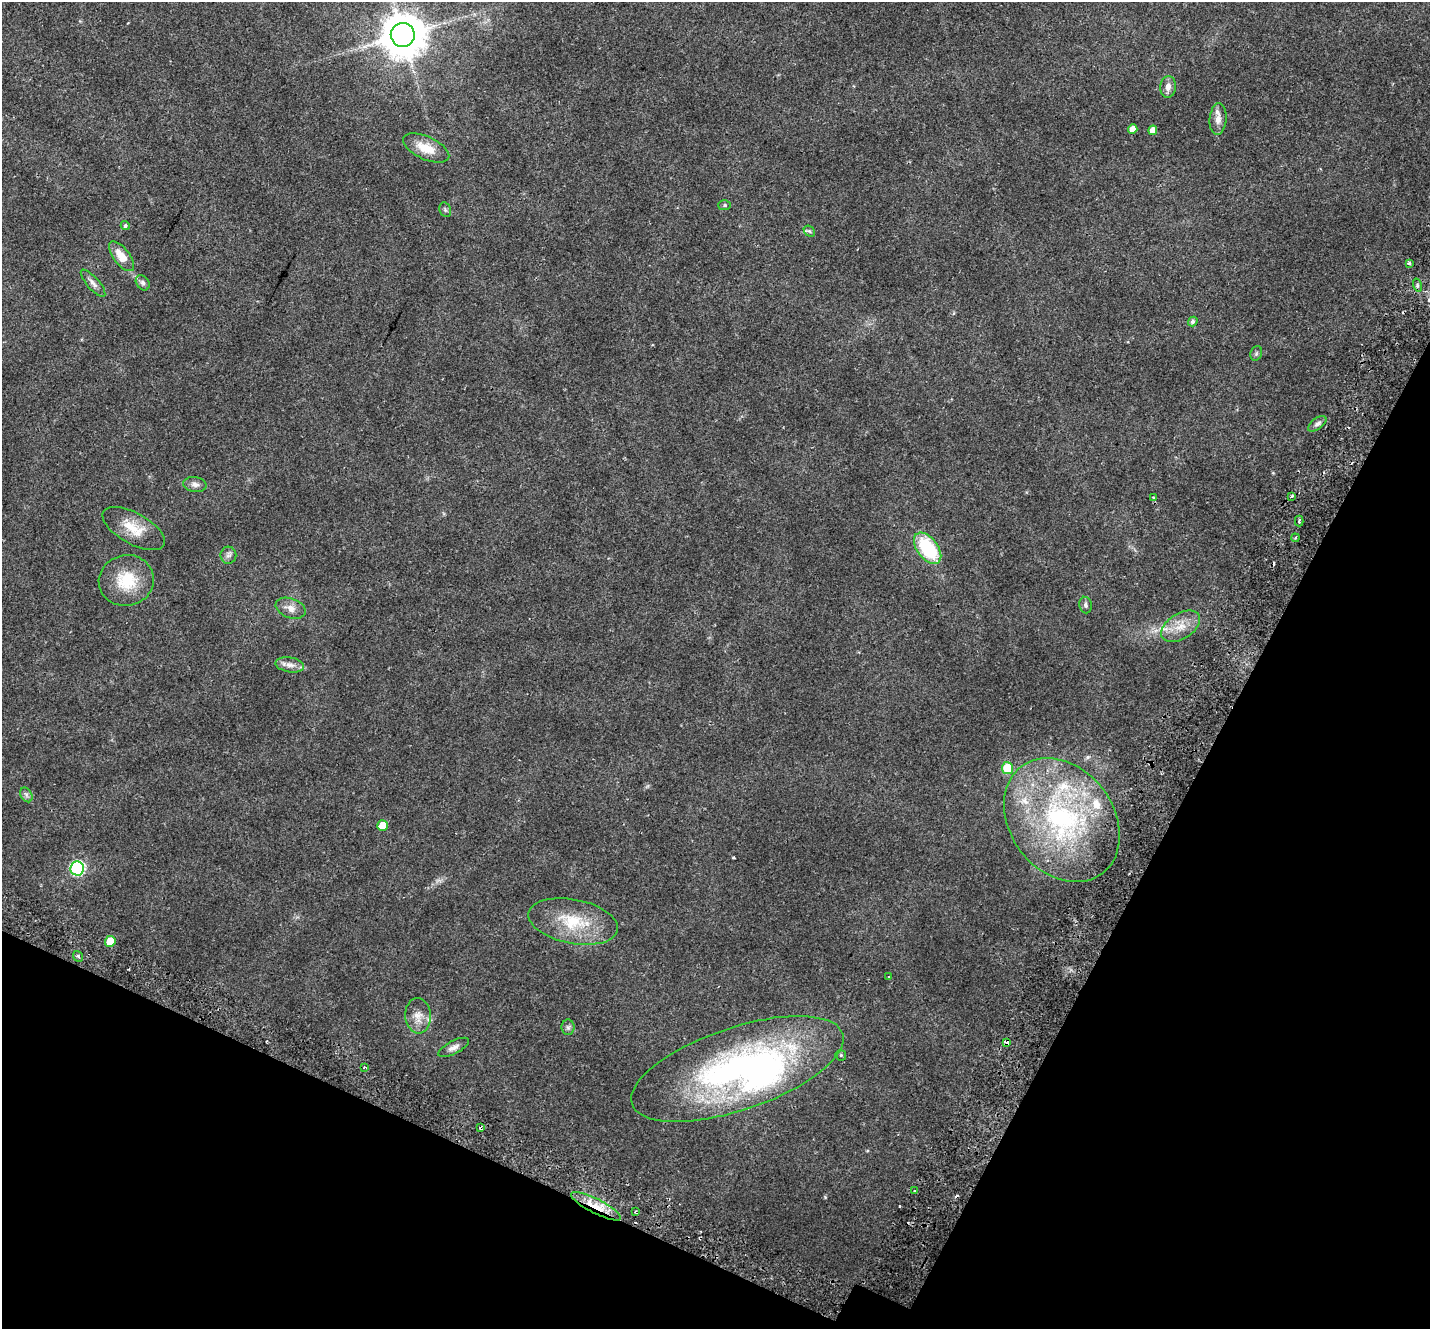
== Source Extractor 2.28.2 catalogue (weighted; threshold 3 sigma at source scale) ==
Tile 15 of 4 x 4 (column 3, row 4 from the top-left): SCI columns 2929-4356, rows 294-1620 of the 5863 x 5958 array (HDU 1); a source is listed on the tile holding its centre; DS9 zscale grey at full resolution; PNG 1432 x 1331 px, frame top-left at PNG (2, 2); each listed source drawn as its Kron ellipse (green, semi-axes under 4 px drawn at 4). Shown black and unused: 23% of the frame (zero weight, under 2 of 3 exposures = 5% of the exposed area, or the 3 px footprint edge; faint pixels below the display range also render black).
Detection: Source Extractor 2.28.2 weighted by HDU 2 'WHT'; one run over the whole footprint, this tile lists its part. Background 0.0194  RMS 0.0032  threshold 0.0146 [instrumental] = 3 sigma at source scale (4.5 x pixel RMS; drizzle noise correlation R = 1.50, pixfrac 1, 0.0396/0.0396 arcsec/px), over >= 5 px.
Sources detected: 62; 1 inside a brighter object's white glare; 7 cosmic-ray / hot-pixel residue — neither listed nor drawn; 3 inside a brighter listed object's ellipse — not listed separately; the other 51 listed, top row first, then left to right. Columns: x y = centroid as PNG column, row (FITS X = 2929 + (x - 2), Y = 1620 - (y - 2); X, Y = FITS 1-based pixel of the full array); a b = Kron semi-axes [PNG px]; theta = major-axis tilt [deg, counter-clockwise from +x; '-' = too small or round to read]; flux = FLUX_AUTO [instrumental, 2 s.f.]
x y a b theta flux
403 35 12 12 - 1000
1168 87 11 8 83 1.7
1218 119 16 8 86 2.4
1133 129 5 4 - 2.3
1153 130 5 4 - 1.9
426 148 25 11 -25 5.9
725 205 6 5 - 0.52
445 210 7 5 -70 0.61
125 226 4 4 - 0.58
809 231 6 4 -43 0.49
122 256 18 8 -52 4.2
1409 263 3 3 - 0.84
93 283 17 6 -49 1.5
143 283 8 6 -56 0.87
1417 285 7 4 -73 0.57
1193 322 5 4 - 0.71
1256 353 7 5 70 0.58
1317 424 10 5 38 1
195 484 11 7 -7 1.3
1153 497 3 3 - 0.35
1291 497 4 3 - 0.54
1299 521 5 3 - 0.51
134 528 35 15 -29 7.1
1295 538 4 3 - 0.3
928 548 18 10 -53 18
228 555 8 8 - 1
126 580 28 25 15 11
1085 605 8 6 -80 0.75
291 608 15 10 -19 2.4
1181 626 21 12 32 5.1
290 665 14 7 -10 1.9
1007 768 6 6 - 10
26 795 8 5 -59 0.86
1062 820 67 52 -53 64
383 826 5 5 - 4.4
77 868 7 7 - 39
573 922 45 22 -11 14
110 941 5 5 - 6
78 956 6 4 -52 0.53
889 977 3 3 - 0.43
418 1016 18 13 -85 3.4
568 1027 8 6 90 0.76
1007 1042 4 3 - 22
454 1047 17 6 27 1.6
841 1055 6 5 - 0.41
364 1067 3 2 - 0.32
737 1069 111 41 19 95
481 1128 4 3 - 1.4
915 1191 4 2 - 0.3
596 1206 28 7 -27 8
635 1212 3 3 - 0.35
Overlapping masked pixels (flux is a lower limit): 4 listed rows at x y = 1007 1042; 454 1047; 481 1128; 596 1206